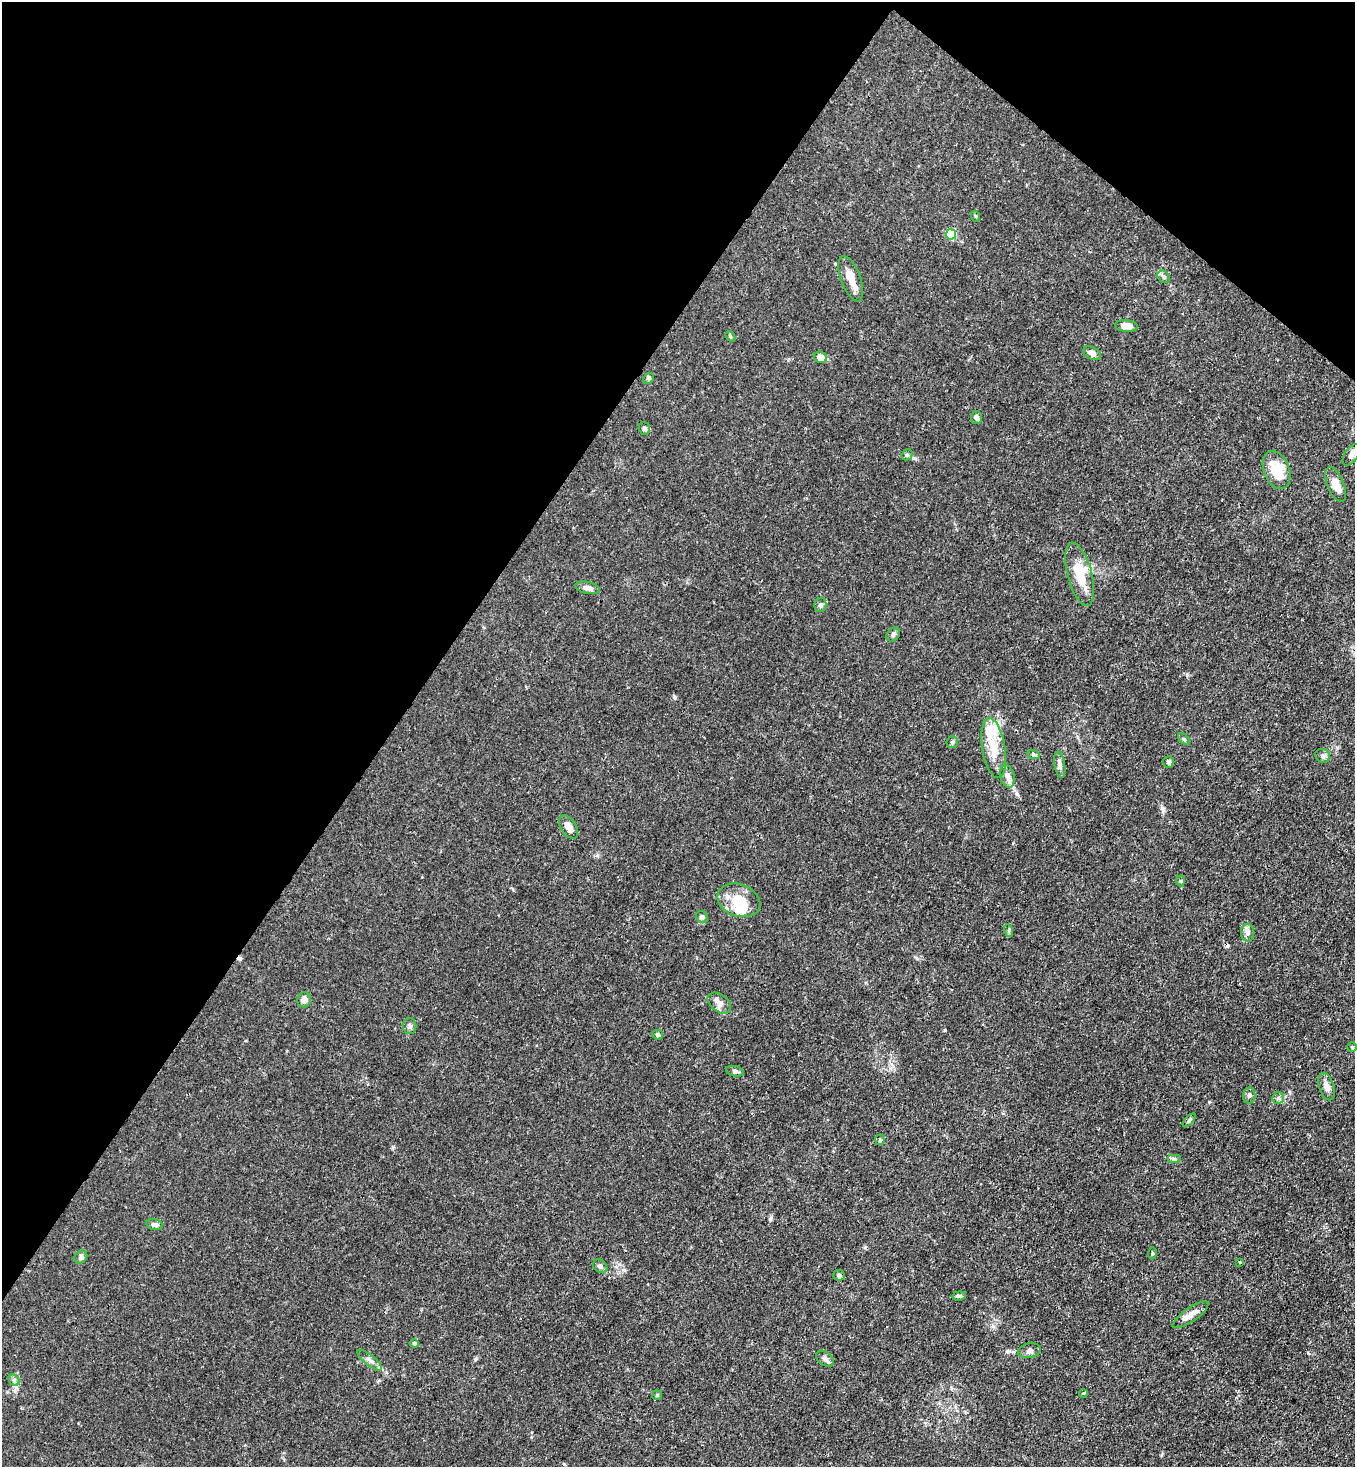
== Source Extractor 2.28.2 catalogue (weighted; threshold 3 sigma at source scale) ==
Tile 2 of 4 x 4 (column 2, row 1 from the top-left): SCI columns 1717-3069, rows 4455-5919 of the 6000 x 5978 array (HDU 1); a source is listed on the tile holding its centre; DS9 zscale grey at full resolution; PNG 1357 x 1469 px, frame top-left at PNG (2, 2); each listed source drawn as its Kron ellipse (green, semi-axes under 4 px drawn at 4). Shown black and unused: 34% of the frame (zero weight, under 3 of 4 exposures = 7% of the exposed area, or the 3 px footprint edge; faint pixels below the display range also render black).
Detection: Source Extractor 2.28.2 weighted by HDU 2 'WHT'; one run over the whole footprint, this tile lists its part. Background 0.02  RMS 0.0026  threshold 0.0118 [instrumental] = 3 sigma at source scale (4.5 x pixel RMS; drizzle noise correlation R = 1.50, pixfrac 1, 0.05/0.05 arcsec/px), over >= 5 px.
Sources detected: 68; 1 inside a brighter object's white glare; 2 cosmic-ray / hot-pixel residue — neither listed nor drawn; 5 inside a brighter listed object's ellipse — not listed separately; the other 60 listed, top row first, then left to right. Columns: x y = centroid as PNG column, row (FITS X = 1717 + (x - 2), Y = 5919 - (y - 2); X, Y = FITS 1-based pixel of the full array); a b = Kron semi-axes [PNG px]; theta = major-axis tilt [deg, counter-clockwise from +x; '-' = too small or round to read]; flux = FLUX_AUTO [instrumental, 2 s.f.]
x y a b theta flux
975 216 5 3 - 0.3
951 234 5 5 - 13
1164 277 7 5 -47 0.6
851 279 24 9 -70 3.3
1126 326 11 5 -6 2
730 336 6 4 -48 0.34
1092 353 9 6 -30 1.3
820 357 6 5 - 2.4
649 378 6 4 45 0.36
976 417 6 5 - 0.81
644 428 6 5 - 0.62
907 455 6 5 - 0.38
1351 455 12 6 56 1.1
1277 470 20 12 -69 6.4
1335 484 18 8 -67 2.7
1080 574 32 12 -75 7.9
587 588 12 6 -12 1.5
820 605 7 6 - 0.62
893 634 8 6 45 0.7
1184 739 7 4 -45 0.41
952 742 6 5 - 0.47
994 748 30 11 -81 6.7
1033 754 6 4 -20 0.41
1323 756 7 6 - 0.69
1168 762 6 5 - 0.63
1060 765 13 5 -82 0.97
1007 776 11 7 -76 1.6
568 827 13 7 -56 2
1181 881 5 3 - 0.33
739 900 22 16 -21 6.8
702 917 6 5 - 0.46
1009 931 6 4 -73 0.4
1248 933 9 7 -90 1.1
304 1000 7 7 - 1.5
719 1003 13 8 -36 1.5
410 1026 8 6 -90 0.76
658 1035 5 5 - 0.57
1352 1047 4 4 - 0.27
735 1071 9 5 -12 0.62
1327 1087 14 7 -74 1.5
1249 1095 8 6 83 0.7
1278 1098 6 5 - 0.52
1189 1120 8 3 46 0.33
880 1140 5 4 - 0.31
1174 1159 7 4 0 0.42
155 1225 8 5 -13 0.85
1152 1253 6 3 83 0.28
81 1257 7 5 46 0.56
1240 1262 3 2 - 0.21
600 1266 8 6 -38 0.7
839 1275 6 5 - 0.64
959 1296 7 4 5 0.55
1190 1315 21 7 35 2.2
414 1343 4 4 - 0.56
1029 1351 11 7 12 0.94
825 1359 10 6 -36 0.89
370 1360 15 5 -38 1.1
14 1380 6 5 - 0.46
1083 1393 4 3 - 0.21
657 1395 5 4 - 0.35
Unlisted compact peaks at least as high as the median listed source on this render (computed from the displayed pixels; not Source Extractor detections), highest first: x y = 770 1219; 1162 808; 1187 675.